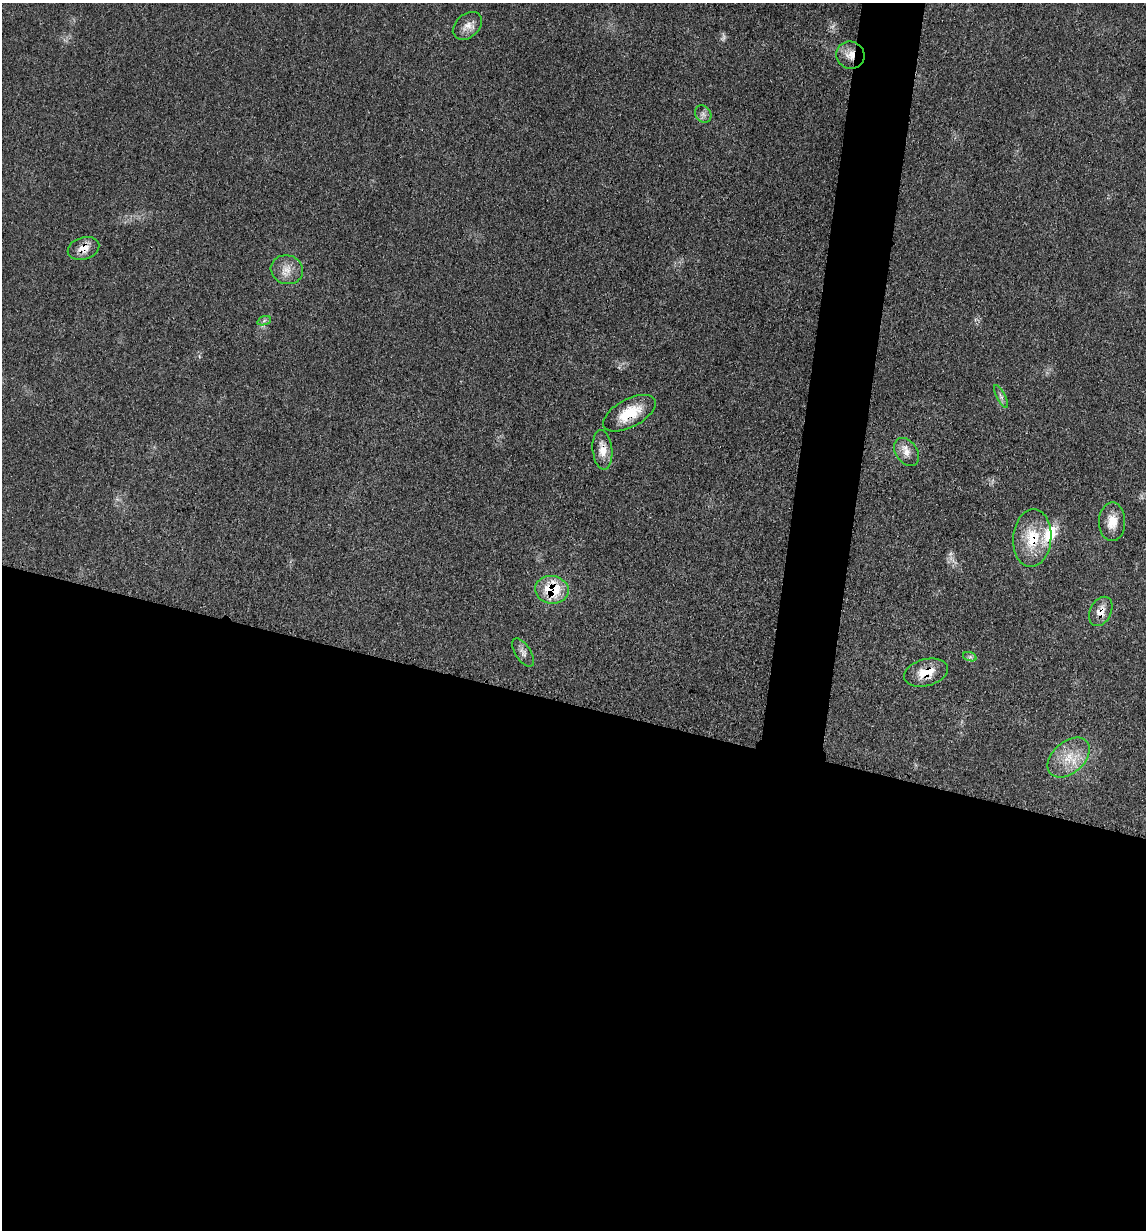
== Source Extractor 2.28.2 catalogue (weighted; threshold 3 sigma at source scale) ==
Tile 14 of 4 x 4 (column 2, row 4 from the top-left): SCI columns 1392-2535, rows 16-1243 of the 4948 x 4938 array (HDU 1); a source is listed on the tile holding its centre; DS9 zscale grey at full resolution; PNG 1148 x 1232 px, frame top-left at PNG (2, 3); each listed source drawn as its Kron ellipse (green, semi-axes under 4 px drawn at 4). Shown black and unused: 46% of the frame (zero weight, under 3 of 4 exposures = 2% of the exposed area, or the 3 px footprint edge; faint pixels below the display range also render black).
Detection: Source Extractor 2.28.2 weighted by HDU 2 'WHT'; one run over the whole footprint, this tile lists its part. Background 0.0527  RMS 0.0059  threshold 0.0265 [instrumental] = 3 sigma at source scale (4.5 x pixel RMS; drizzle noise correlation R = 1.50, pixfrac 1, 0.05/0.05 arcsec/px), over >= 5 px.
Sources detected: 20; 1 too faint to see at this stretch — neither listed nor drawn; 1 inside a brighter listed object's ellipse — not listed separately; the other 18 listed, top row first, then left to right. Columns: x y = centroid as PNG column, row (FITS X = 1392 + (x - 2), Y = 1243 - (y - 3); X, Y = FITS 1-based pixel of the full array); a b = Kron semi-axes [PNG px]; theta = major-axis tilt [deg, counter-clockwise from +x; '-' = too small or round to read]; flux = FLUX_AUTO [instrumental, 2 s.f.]
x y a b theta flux
467 26 16 11 41 5.4
850 55 14 13 - 7.2
703 114 9 7 -53 2.4
83 248 16 11 17 7
287 270 16 14 -16 7.4
264 321 7 4 20 1.3
1001 396 12 4 -62 1.9
629 413 29 14 28 18
602 450 20 10 -84 7.7
906 452 15 10 -54 5.4
1112 522 19 13 90 8.9
1032 538 29 19 85 22
552 590 17 13 -8 24
1101 611 15 10 63 6.1
523 653 16 7 -57 3.1
970 657 7 4 -18 1.3
926 673 22 13 14 12
1069 758 24 15 41 15
Overlapping masked pixels (flux is a lower limit): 8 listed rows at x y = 850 55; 83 248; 629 413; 602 450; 1032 538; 552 590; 1101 611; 926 673